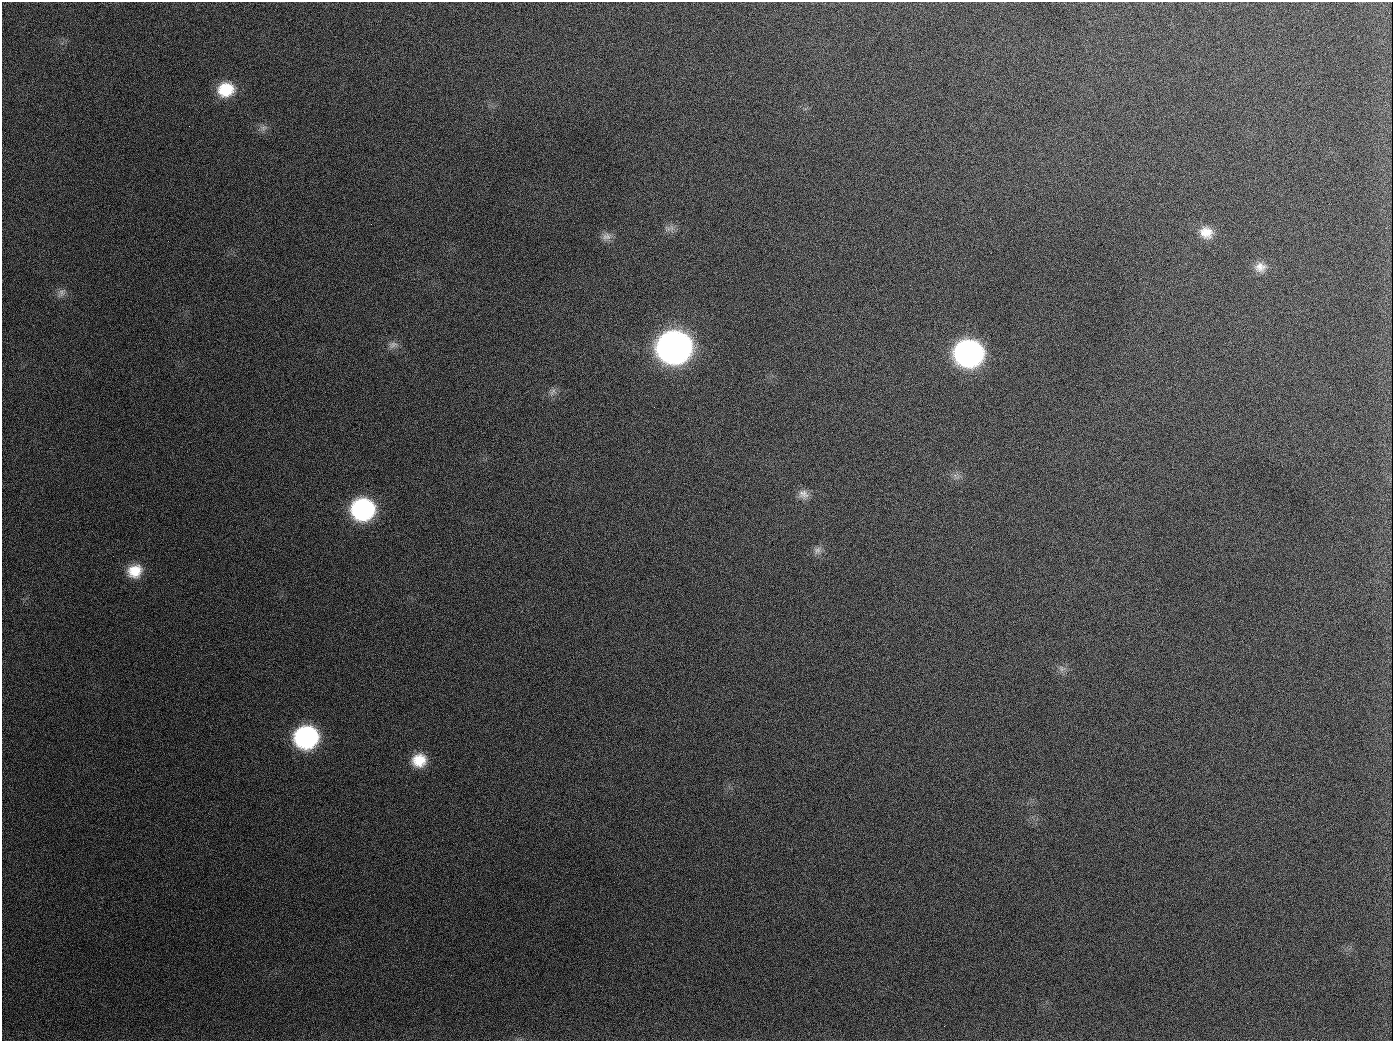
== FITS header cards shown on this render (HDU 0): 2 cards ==
NAXIS1  =                 1391
NAXIS2  =                 1039

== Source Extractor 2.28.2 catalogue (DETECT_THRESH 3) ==
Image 1391 x 1039 px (HDU 0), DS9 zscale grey, 1 PNG px = 1 image px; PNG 1395 x 1043 px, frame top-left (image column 1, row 1039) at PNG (2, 2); no overlay
Background 1620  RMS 72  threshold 217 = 3 sigma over >= 5 px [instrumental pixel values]
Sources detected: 21; all 21 listed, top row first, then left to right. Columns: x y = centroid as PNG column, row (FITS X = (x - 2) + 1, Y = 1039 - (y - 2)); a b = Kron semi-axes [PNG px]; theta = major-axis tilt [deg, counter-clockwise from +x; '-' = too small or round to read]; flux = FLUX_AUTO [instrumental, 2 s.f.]
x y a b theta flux
226 90 17 15 15 1.8e+05
189 126 2 2 - 6.4e+03
263 128 9 7 15 2.1e+04
672 228 7 4 -71 1.5e+04
1206 232 17 15 -28 7.8e+04
606 236 13 10 1 3.2e+04
1260 267 16 13 6 5.2e+04
61 293 13 8 54 2.6e+04
393 345 14 8 16 2.7e+04
674 347 19 17 3 5.1e+06
968 353 18 16 -4 2.2e+06
553 392 12 6 56 2.0e+04
654 407 3 2 - 4.1e+03
803 494 14 13 - 4.0e+04
363 509 17 16 - 8.8e+05
817 550 12 9 51 2.8e+04
135 571 17 15 26 1.1e+05
1062 669 9 6 -73 1.8e+04
306 737 17 16 - 9.2e+05
419 760 16 15 - 1.1e+05
944 1026 3 2 - 5.2e+03